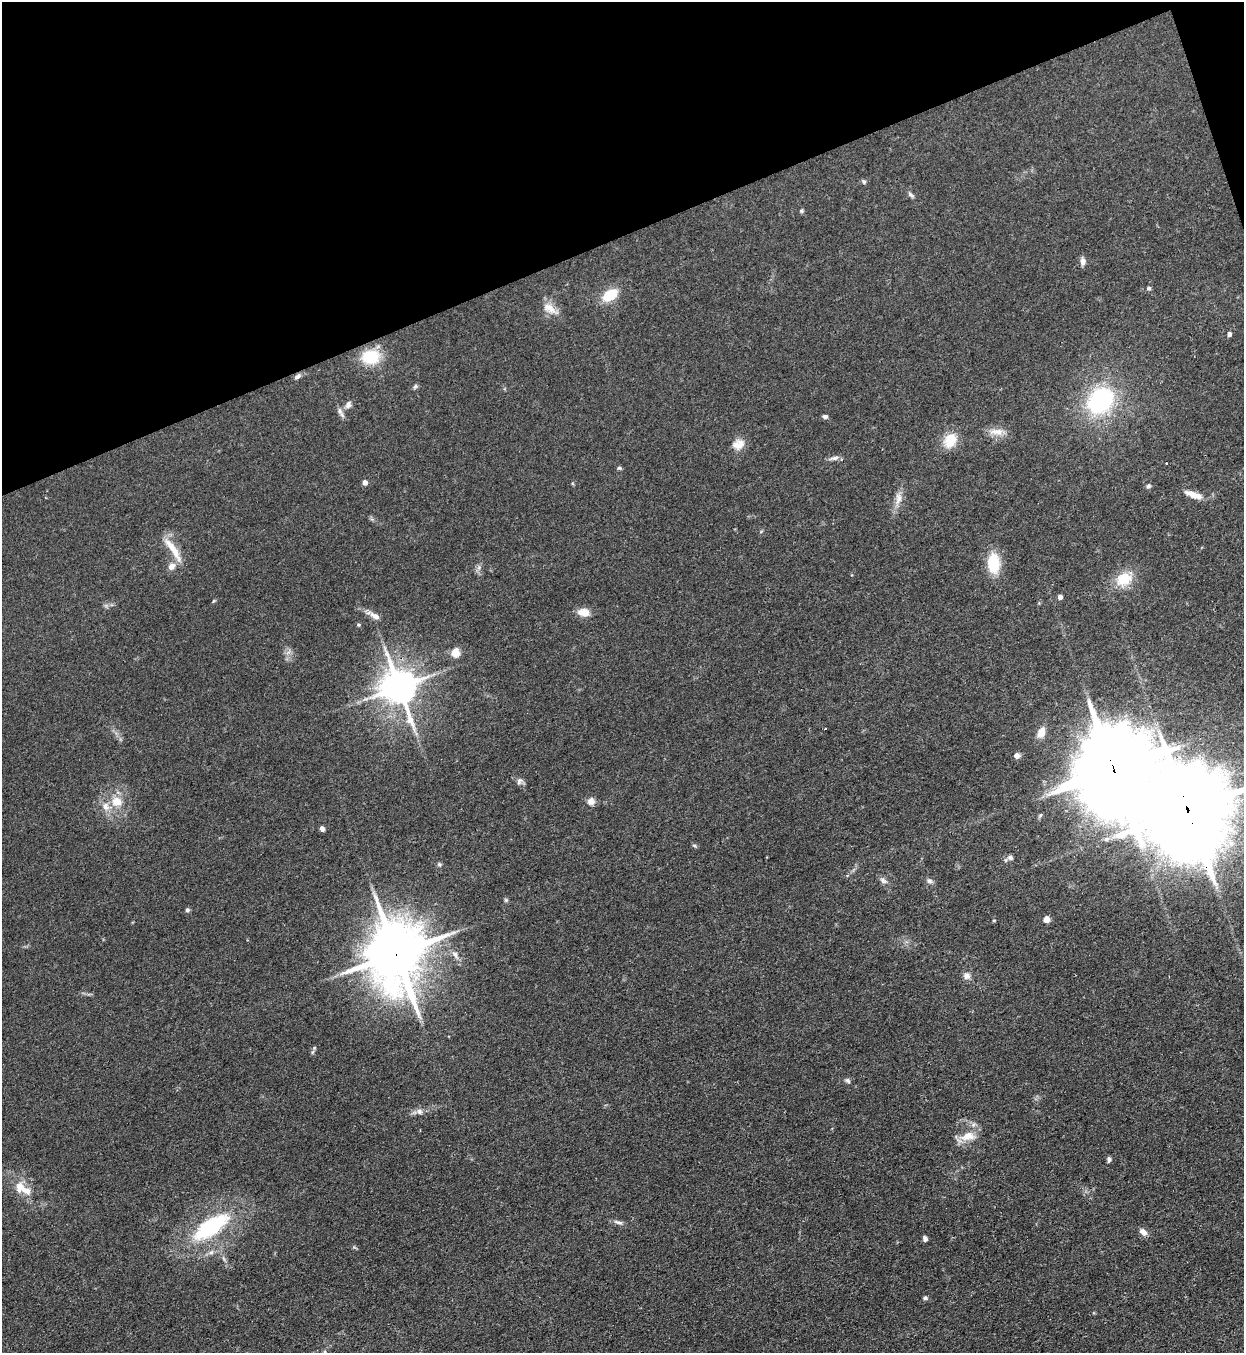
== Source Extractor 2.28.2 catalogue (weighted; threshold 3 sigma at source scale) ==
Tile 3 of 4 x 4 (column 3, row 1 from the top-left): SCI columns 2794-4035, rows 4090-5440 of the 5457 x 5478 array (HDU 1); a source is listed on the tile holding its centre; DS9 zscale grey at full resolution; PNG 1246 x 1355 px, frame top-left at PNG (2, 2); no overlay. Shown black and unused: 18% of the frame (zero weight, under 3 of 4 exposures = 5% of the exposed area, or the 3 px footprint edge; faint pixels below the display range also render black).
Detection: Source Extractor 2.28.2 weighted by HDU 2 'WHT'; one run over the whole footprint, this tile lists its part. Background 0.0726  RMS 0.0059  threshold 0.0264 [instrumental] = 3 sigma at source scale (4.5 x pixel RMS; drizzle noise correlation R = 1.50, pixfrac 1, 0.05/0.05 arcsec/px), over >= 5 px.
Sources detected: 71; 1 cosmic-ray / hot-pixel residue — not listed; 2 inside a brighter listed object's ellipse — not listed separately; the other 68 listed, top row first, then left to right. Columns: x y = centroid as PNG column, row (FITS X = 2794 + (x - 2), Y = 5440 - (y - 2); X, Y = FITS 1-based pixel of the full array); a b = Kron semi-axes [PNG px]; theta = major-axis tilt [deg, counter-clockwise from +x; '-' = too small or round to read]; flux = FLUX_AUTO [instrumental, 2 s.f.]
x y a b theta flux
864 182 6 5 - 1
911 195 10 5 -45 1.5
802 211 6 4 48 0.86
1083 261 10 6 -88 2.7
1149 288 5 5 - 1.2
610 295 16 10 34 15
550 308 23 11 -31 6.5
1229 334 4 4 - 2.1
371 357 14 11 3 28
297 376 9 5 33 1.9
415 386 7 5 42 1.2
1101 400 25 20 47 71
348 405 11 8 58 2.5
339 411 9 6 -74 2.2
825 416 6 5 - 1.5
999 432 14 10 -19 5.6
950 440 17 13 60 13
738 444 16 12 24 5.9
834 458 12 6 7 2.4
1166 463 3 2 - 0.65
619 468 6 5 - 0.93
365 483 4 4 - 3.7
1148 486 6 5 - 1.3
1193 495 23 8 -20 6.4
898 498 18 9 84 5
173 549 38 8 -56 10
993 563 22 13 -88 18
171 566 10 8 40 3.9
1124 579 16 13 28 16
1060 597 4 4 - 3.2
213 601 6 3 69 0.61
584 612 15 9 -7 6.1
375 616 16 7 -32 4.2
358 625 5 5 - 0.86
455 653 5 5 - 23
399 687 11 10 - 1400
1041 733 10 7 67 6.8
1017 755 7 6 - 2.5
1113 769 26 19 -80 9100
519 781 9 7 63 1.9
116 801 15 14 - 9.6
591 801 10 9 - 3.3
1187 809 31 21 -73 11000
322 829 5 4 - 2.2
694 845 6 4 -19 0.82
1010 857 7 6 - 1.8
439 864 6 5 - 1
883 880 10 6 -57 2.1
929 881 8 6 -48 1.9
506 900 6 5 - 0.91
187 910 6 5 - 1.1
1046 919 5 5 - 10
994 920 5 3 - 0.53
396 954 20 16 -88 3700
455 954 12 6 -56 3
966 976 9 8 - 3
314 1048 6 4 47 0.76
847 1080 9 5 -45 1.3
419 1111 8 7 - 2.1
968 1136 18 11 14 9
1109 1159 7 4 -90 1.3
20 1187 16 13 -78 7.8
618 1222 14 5 -13 2.1
211 1227 41 16 34 54
1143 1232 11 7 -43 3.3
925 1239 6 4 -75 1.7
211 1252 9 5 29 1.9
925 1298 6 5 - 1.1
Overlapping masked pixels (flux is a lower limit): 4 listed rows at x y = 399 687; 1113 769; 1187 809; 396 954
Isophote crosses this tile's border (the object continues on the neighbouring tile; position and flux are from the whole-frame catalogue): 1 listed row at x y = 1187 809